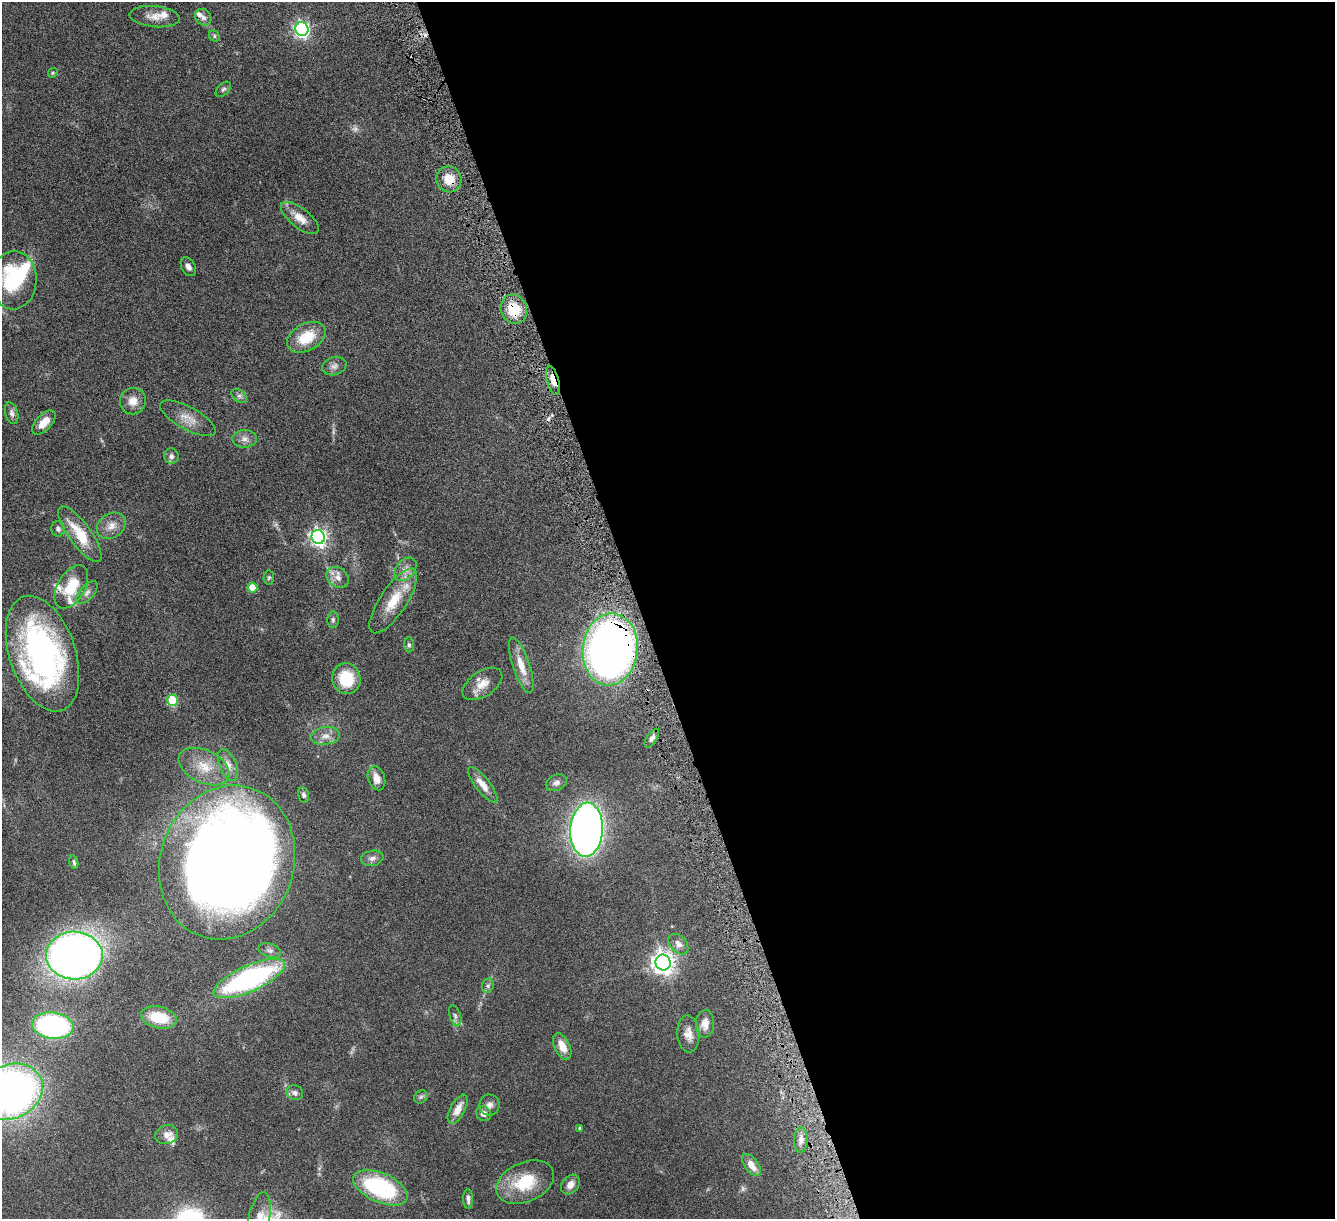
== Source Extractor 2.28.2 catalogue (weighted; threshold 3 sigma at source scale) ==
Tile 8 of 4 x 4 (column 4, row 2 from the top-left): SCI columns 4022-5354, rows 2596-3812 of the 5378 x 5312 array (HDU 1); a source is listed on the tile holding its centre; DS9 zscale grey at full resolution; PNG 1337 x 1221 px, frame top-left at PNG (2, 2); each listed source drawn as its Kron ellipse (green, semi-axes under 4 px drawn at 4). Shown black and unused: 52% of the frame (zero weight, under 4 of 8 exposures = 1% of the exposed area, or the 3 px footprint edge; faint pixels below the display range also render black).
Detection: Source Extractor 2.28.2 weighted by HDU 2 'WHT'; one run over the whole footprint, this tile lists its part. Background 0.0526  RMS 0.0039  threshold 0.0158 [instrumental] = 3 sigma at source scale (4.09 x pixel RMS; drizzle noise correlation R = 1.36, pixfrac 0.8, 0.05/0.05 arcsec/px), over >= 5 px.
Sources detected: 92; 4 too faint to see at this stretch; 2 cosmic-ray / hot-pixel residue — neither listed nor drawn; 7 inside a brighter listed object's ellipse — not listed separately; the other 79 listed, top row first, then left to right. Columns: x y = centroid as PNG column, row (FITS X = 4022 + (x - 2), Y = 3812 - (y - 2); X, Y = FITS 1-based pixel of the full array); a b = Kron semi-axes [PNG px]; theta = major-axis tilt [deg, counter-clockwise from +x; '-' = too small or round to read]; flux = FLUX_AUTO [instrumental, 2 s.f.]
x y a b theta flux
155 17 25 10 -6 3.9
203 17 9 7 -48 1.4
302 29 7 6 - 93
214 36 6 5 - 0.57
53 73 5 4 - 0.42
223 89 9 5 44 0.77
449 179 13 12 - 5.7
300 218 23 9 -38 4.4
188 267 10 6 -61 1.5
14 280 29 23 87 27
514 309 15 13 -65 10
306 337 21 13 29 10
334 366 12 9 16 1.8
553 380 15 6 -75 4.9
239 396 9 5 -36 1
133 401 13 13 - 3.7
12 413 11 6 -75 1.3
188 418 31 11 -28 5
44 422 15 8 47 4.1
245 439 12 9 3 2
171 456 7 7 - 1.3
111 526 15 12 33 3.4
58 529 8 6 -81 1.1
80 534 33 11 -54 12
318 537 7 6 - 130
405 569 13 9 50 2.4
269 577 7 5 86 0.61
338 577 12 9 -37 2.5
71 587 24 13 60 12
252 588 5 5 - 8
87 593 14 7 48 1.7
393 601 38 13 56 10
333 620 8 5 -88 0.84
409 645 7 5 -90 0.67
610 649 36 27 83 300
42 654 60 33 -71 100
521 665 29 8 -71 6.1
346 678 15 14 - 12
482 684 22 12 34 4.7
172 700 5 5 - 18
325 736 15 8 8 2.8
652 738 11 5 57 1.2
228 765 16 8 -68 3.1
204 767 27 16 -26 8.5
376 778 12 8 -73 3.4
556 783 11 7 24 1.5
483 785 22 7 -52 4.1
304 795 8 5 -77 1
586 830 27 16 87 230
372 858 11 7 11 1.6
74 862 7 4 -77 0.73
227 862 78 66 70 600
678 944 12 8 -47 2
270 950 11 6 -16 1.4
74 956 28 24 -1 240
663 963 8 7 - 250
249 978 38 13 24 68
488 986 7 5 71 0.86
455 1016 11 5 -72 1.1
159 1017 18 11 -13 11
705 1024 14 9 87 3.2
53 1026 21 13 -7 64
688 1034 18 11 -85 3.4
562 1046 14 7 -65 4.2
11 1092 33 27 27 190
295 1093 8 7 - 1.3
421 1097 7 6 - 0.74
489 1105 10 10 - 1.9
458 1109 16 7 62 4
484 1114 8 7 - 2
579 1128 4 4 - 0.38
167 1135 12 9 20 2.5
801 1140 13 7 88 2.3
751 1165 13 7 -53 3.5
525 1182 30 19 24 14
570 1185 11 8 50 2.3
380 1188 29 14 -23 38
468 1199 10 5 -88 1.3
259 1217 25 10 79 5.2
Overlapping masked pixels (flux is a lower limit): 4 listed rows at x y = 449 179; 514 309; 553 380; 610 649
Isophote crosses this tile's border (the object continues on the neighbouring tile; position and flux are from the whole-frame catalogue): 2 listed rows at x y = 11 1092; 259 1217